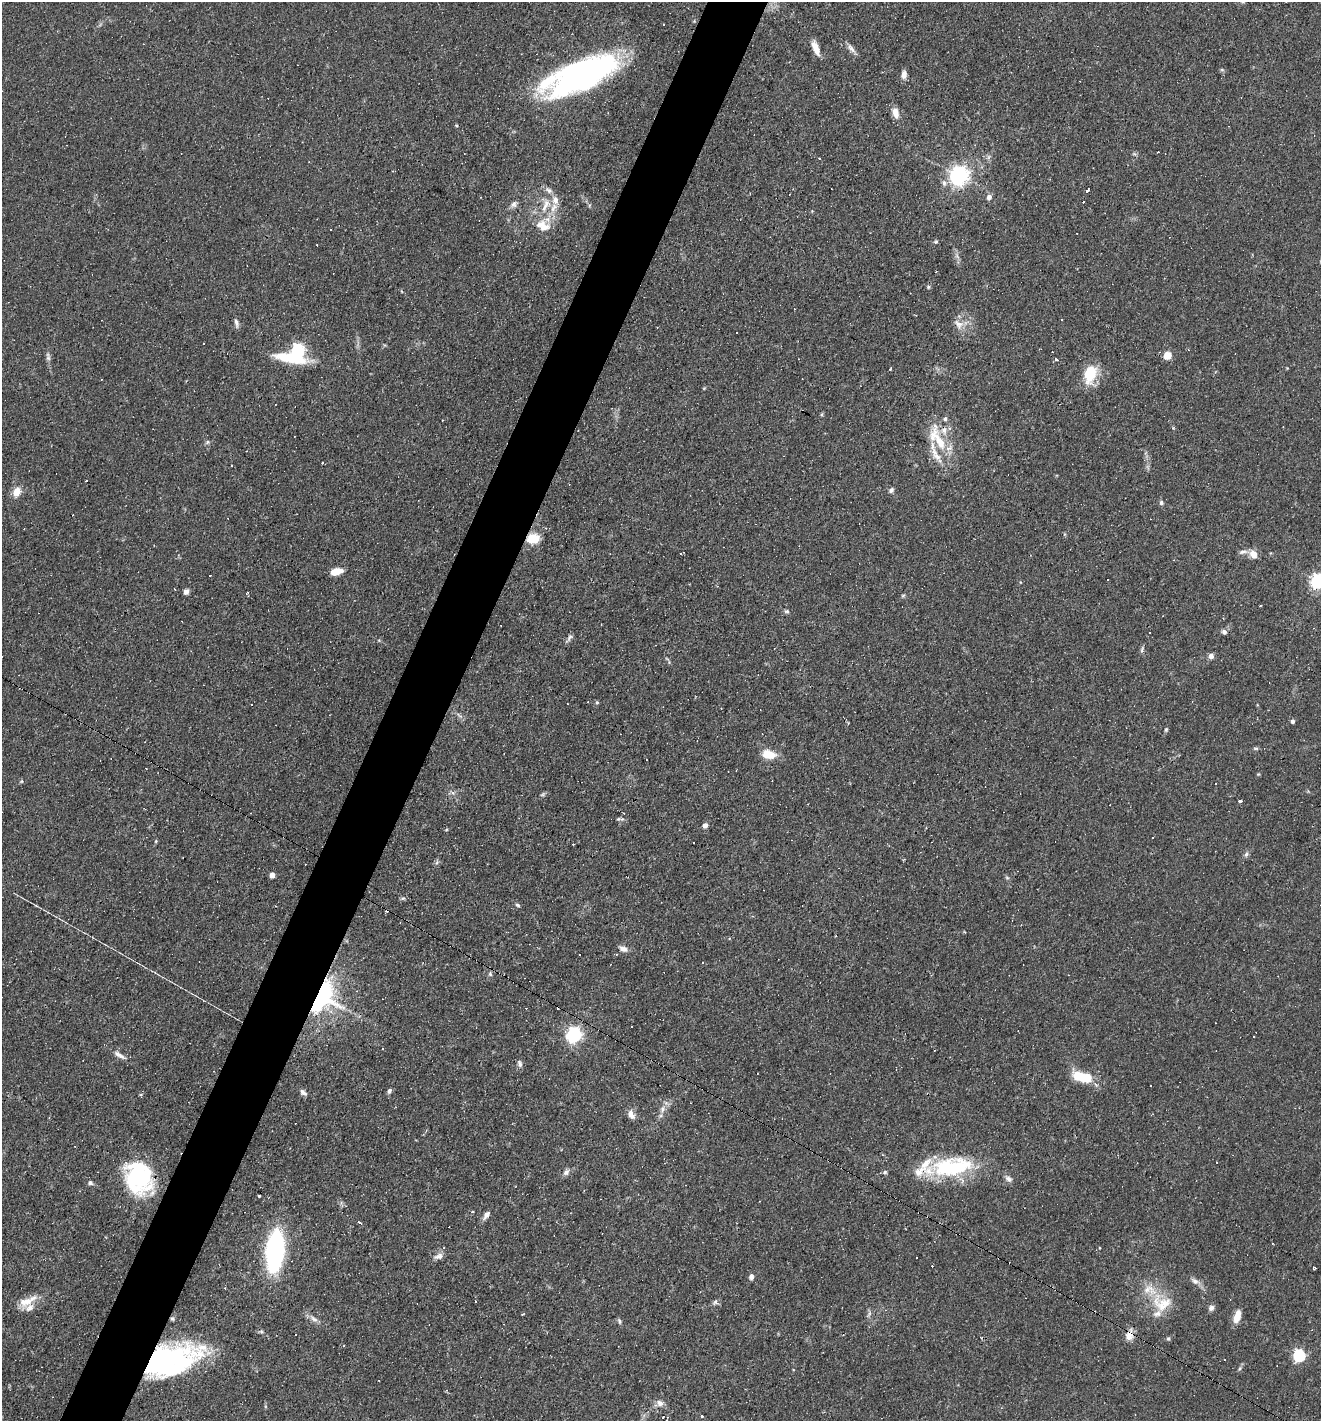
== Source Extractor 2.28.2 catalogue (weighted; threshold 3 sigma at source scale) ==
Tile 7 of 4 x 4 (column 3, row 2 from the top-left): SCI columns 2776-4094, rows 2839-4257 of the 5686 x 5676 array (HDU 1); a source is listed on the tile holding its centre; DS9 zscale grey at full resolution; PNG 1323 x 1423 px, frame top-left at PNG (2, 2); no overlay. Shown black and unused: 5% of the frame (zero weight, under 3 of 4 exposures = <1% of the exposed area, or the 3 px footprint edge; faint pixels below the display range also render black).
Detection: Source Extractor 2.28.2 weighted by HDU 2 'WHT'; one run over the whole footprint, this tile lists its part. Background 0.0842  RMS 0.0052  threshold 0.0235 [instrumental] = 3 sigma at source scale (4.5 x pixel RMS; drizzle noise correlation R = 1.50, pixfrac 1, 0.05/0.05 arcsec/px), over >= 5 px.
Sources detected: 184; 2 inside a brighter object's white glare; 44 cosmic-ray / hot-pixel residue — not listed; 11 inside a brighter listed object's ellipse — not listed separately; the other 127 listed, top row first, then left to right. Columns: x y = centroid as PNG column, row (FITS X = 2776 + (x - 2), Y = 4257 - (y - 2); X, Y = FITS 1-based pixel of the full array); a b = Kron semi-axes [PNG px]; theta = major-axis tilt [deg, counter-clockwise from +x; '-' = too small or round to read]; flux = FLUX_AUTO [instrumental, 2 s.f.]
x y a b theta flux
1286 2 2 2 - 0.29
816 48 17 6 -68 5.7
851 48 15 6 -51 2.6
1222 70 6 4 -2 0.7
582 74 69 32 29 140
904 75 9 6 84 3.1
895 113 13 7 -74 4.7
456 125 5 3 - 0.52
988 157 7 4 71 1.1
959 175 7 6 - 290
944 183 10 6 -76 1.7
549 190 12 8 -33 2.4
1088 190 5 3 - 0.93
989 197 7 6 - 2.1
546 203 14 9 -61 5.3
514 204 11 7 41 2.1
553 208 17 8 68 6.1
543 226 21 15 -29 10
936 241 6 5 - 0.81
957 256 8 4 -53 1.3
236 323 12 5 -79 1.8
959 324 16 11 -43 5.1
297 351 15 10 31 120
1167 355 9 8 - 4.8
48 358 10 6 -82 1.6
1056 359 3 3 - 18
890 369 3 2 - 0.51
1090 374 21 13 78 16
704 388 4 4 - 0.47
822 414 6 3 72 0.63
937 438 48 18 -63 22
208 442 6 4 88 0.87
322 463 3 3 - 0.54
231 465 3 3 - 1.7
86 481 3 3 - 1.3
891 490 8 6 50 1.4
17 492 12 9 62 5.3
1161 503 6 6 - 1.1
533 538 11 9 5 12
1243 552 13 5 12 1.9
681 554 5 3 - 1.7
1253 554 11 8 -54 4.6
336 571 12 6 12 7
1108 580 3 2 - 0.66
1318 581 6 6 - 130
175 589 3 3 - 1.8
186 591 6 5 - 2.5
248 592 4 3 - 0.52
903 595 5 4 - 0.73
786 611 7 5 -13 1
1224 632 7 6 - 1.7
1150 633 3 2 - 0.54
570 637 12 6 51 1.6
1142 650 8 4 82 1.1
1211 656 5 5 - 3.5
597 703 5 4 - 0.62
252 705 3 3 - 0.83
459 716 11 4 -40 1.5
1293 721 5 4 - 1.6
1166 729 6 4 63 0.79
1256 748 8 4 -8 0.81
768 754 15 9 -11 10
146 768 3 2 - 0.42
736 770 3 2 - 0.49
1258 774 5 4 - 0.54
21 781 6 4 45 0.63
453 793 8 5 -31 1.3
543 794 9 4 35 0.91
1240 801 4 3 - 1.2
618 819 7 5 28 0.9
705 825 6 5 - 2.1
446 830 5 3 - 0.47
1153 837 3 2 - 0.71
694 842 3 3 - 2.4
1246 854 8 5 51 1.3
437 862 6 4 71 0.97
272 875 5 4 - 4.7
1007 878 6 4 -2 0.7
403 898 8 4 1 0.92
518 905 6 4 -28 0.88
623 949 12 6 -23 2.7
579 955 3 3 - 0.62
703 963 3 2 - 0.81
490 974 7 5 80 1.2
321 996 19 15 65 150
574 1034 6 6 - 150
119 1055 20 6 -31 3.3
520 1064 10 6 -77 1.7
1083 1077 23 10 -13 17
389 1091 7 5 66 1.3
303 1092 11 6 -40 1.9
662 1109 10 7 79 2.6
631 1114 12 7 -63 3.3
952 1167 54 22 8 47
566 1172 10 7 45 2.1
885 1172 6 5 - 0.96
139 1178 31 27 -43 56
1008 1179 11 7 -34 2.2
90 1183 6 5 - 1.4
259 1196 3 3 - 3.2
487 1215 9 6 52 2.8
360 1222 4 3 - 2.5
275 1251 29 12 85 110
439 1256 13 7 16 2.7
1315 1268 3 3 - 0.82
751 1277 7 6 - 1.7
1195 1281 14 7 -28 2.8
27 1301 30 10 29 8.2
475 1301 3 2 - 1.3
715 1302 7 5 53 1.4
1162 1303 30 24 -20 18
1211 1308 7 7 - 1.9
869 1313 8 4 90 1.3
522 1314 3 2 - 0.55
1237 1316 13 6 75 6.9
172 1319 6 5 - 0.92
314 1319 14 6 -37 2.8
619 1321 9 4 -72 1
261 1331 5 5 - 0.82
1129 1336 13 9 -49 4.1
1168 1339 6 5 - 0.8
344 1346 3 2 - 0.42
1299 1355 6 6 - 73
170 1360 57 29 17 110
1240 1368 7 4 59 0.98
660 1403 11 9 -25 2.9
702 1416 3 3 - 0.77
Overlapping masked pixels (flux is a lower limit): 5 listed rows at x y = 533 538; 321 996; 172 1319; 1129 1336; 170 1360
Isophote crosses this tile's border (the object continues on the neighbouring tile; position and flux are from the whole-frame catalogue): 2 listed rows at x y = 1286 2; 1318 581